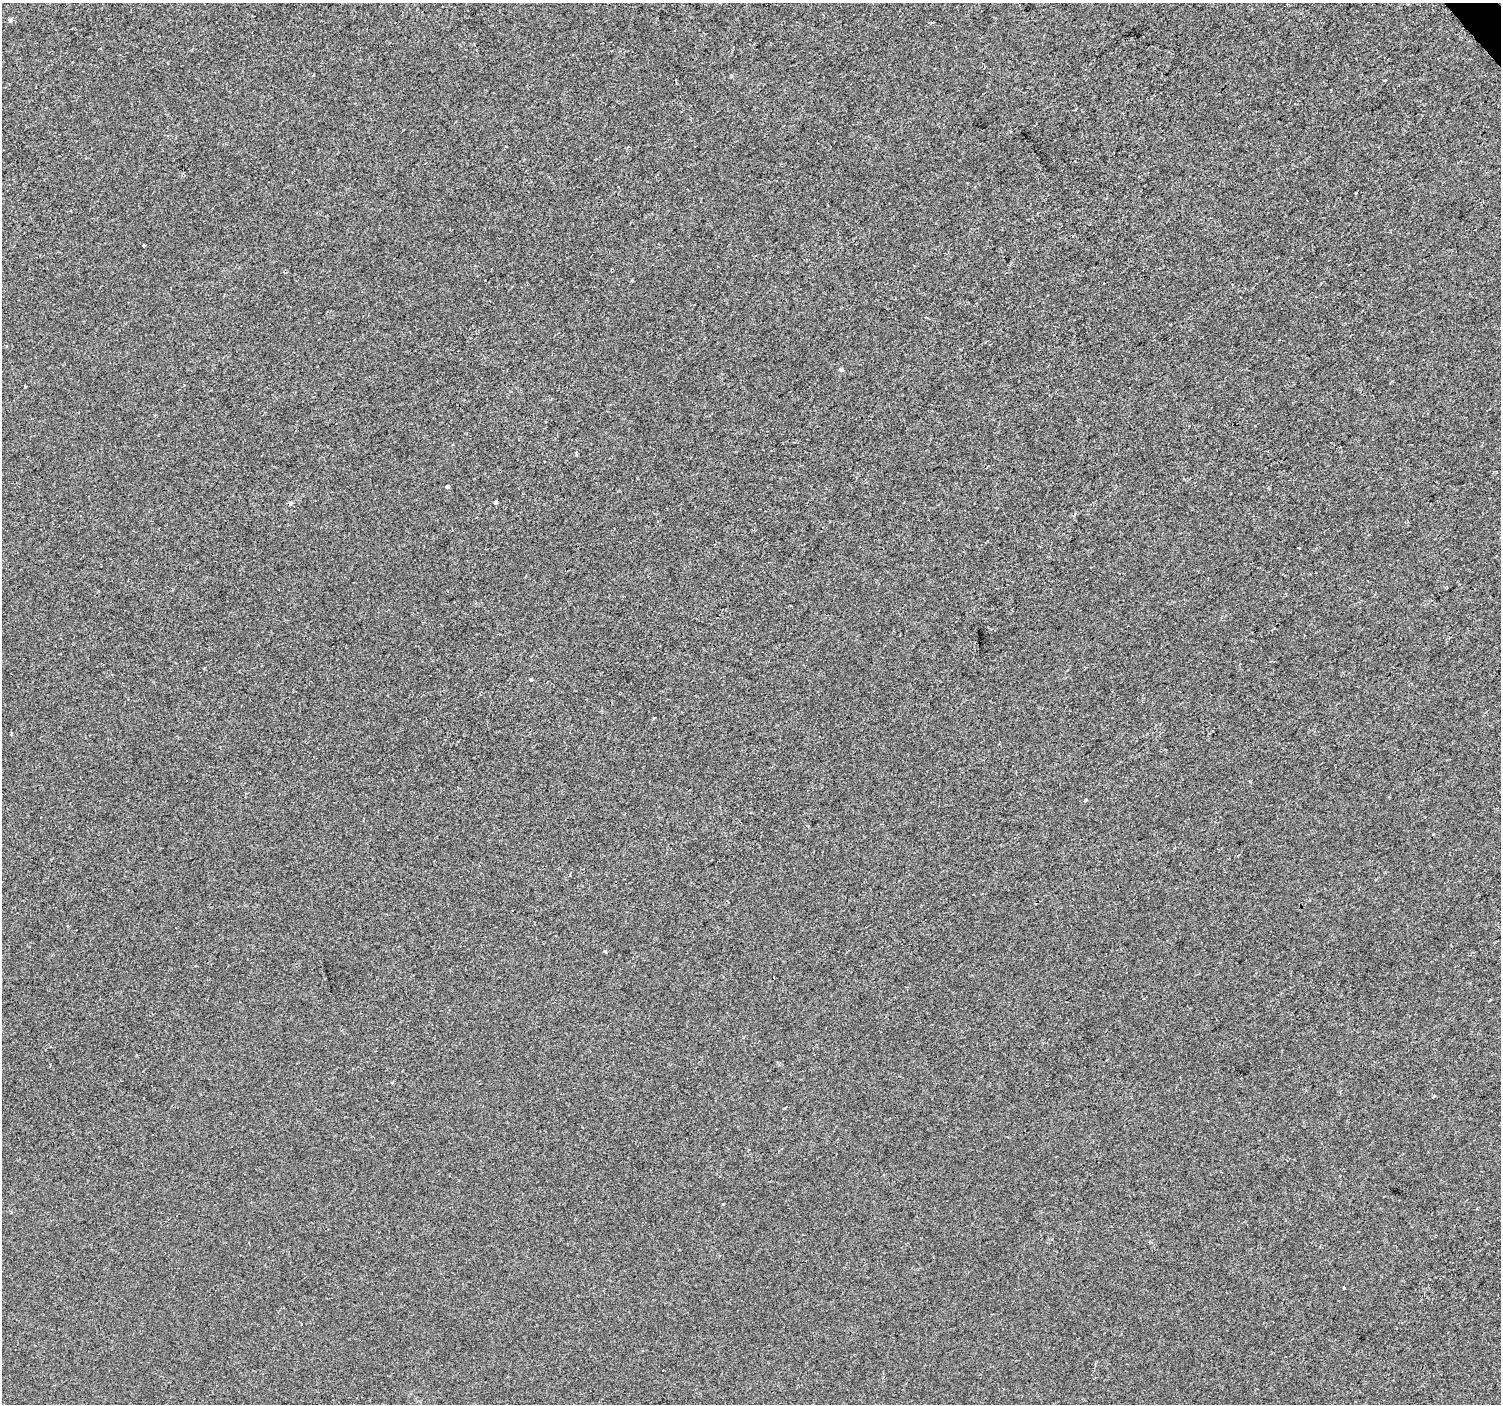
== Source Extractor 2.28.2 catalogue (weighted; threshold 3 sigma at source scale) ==
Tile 10 of 4 x 4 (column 2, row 3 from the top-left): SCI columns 1504-3002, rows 1607-3008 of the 6000 x 5953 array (HDU 1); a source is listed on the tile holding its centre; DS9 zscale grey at full resolution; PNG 1503 x 1406 px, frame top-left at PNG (2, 3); no overlay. Shown black and unused: <1% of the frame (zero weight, under 2 of 3 exposures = <1% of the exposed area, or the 3 px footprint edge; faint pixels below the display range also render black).
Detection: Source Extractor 2.28.2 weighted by HDU 2 'WHT'; one run over the whole footprint, this tile lists its part. Background -4.67e-05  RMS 0.0042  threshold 0.0187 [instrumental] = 3 sigma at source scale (4.5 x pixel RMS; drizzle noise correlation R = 1.50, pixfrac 1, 0.0396/0.0396 arcsec/px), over >= 5 px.
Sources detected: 17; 3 cosmic-ray / hot-pixel residue — not listed; the other 14 listed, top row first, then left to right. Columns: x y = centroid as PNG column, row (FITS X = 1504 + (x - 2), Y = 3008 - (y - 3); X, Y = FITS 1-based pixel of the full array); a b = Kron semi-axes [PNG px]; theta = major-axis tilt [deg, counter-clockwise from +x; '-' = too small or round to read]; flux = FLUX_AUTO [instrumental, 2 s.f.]
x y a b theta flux
10 20 6 4 -17 0.54
1385 80 3 3 - 0.99
1355 193 3 3 - 0.95
1073 236 4 3 - 0.46
143 245 3 3 - 0.78
1103 283 3 2 - 0.43
841 370 6 4 -20 0.6
26 386 3 2 - 0.63
447 486 3 3 - 2.5
495 502 4 3 - 3
531 679 4 3 - 0.61
1085 801 3 3 - 0.91
1344 1288 3 3 - 0.63
663 1370 3 3 - 1
Unlisted compact peaks at least as high as the median listed source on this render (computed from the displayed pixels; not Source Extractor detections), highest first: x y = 723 1204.